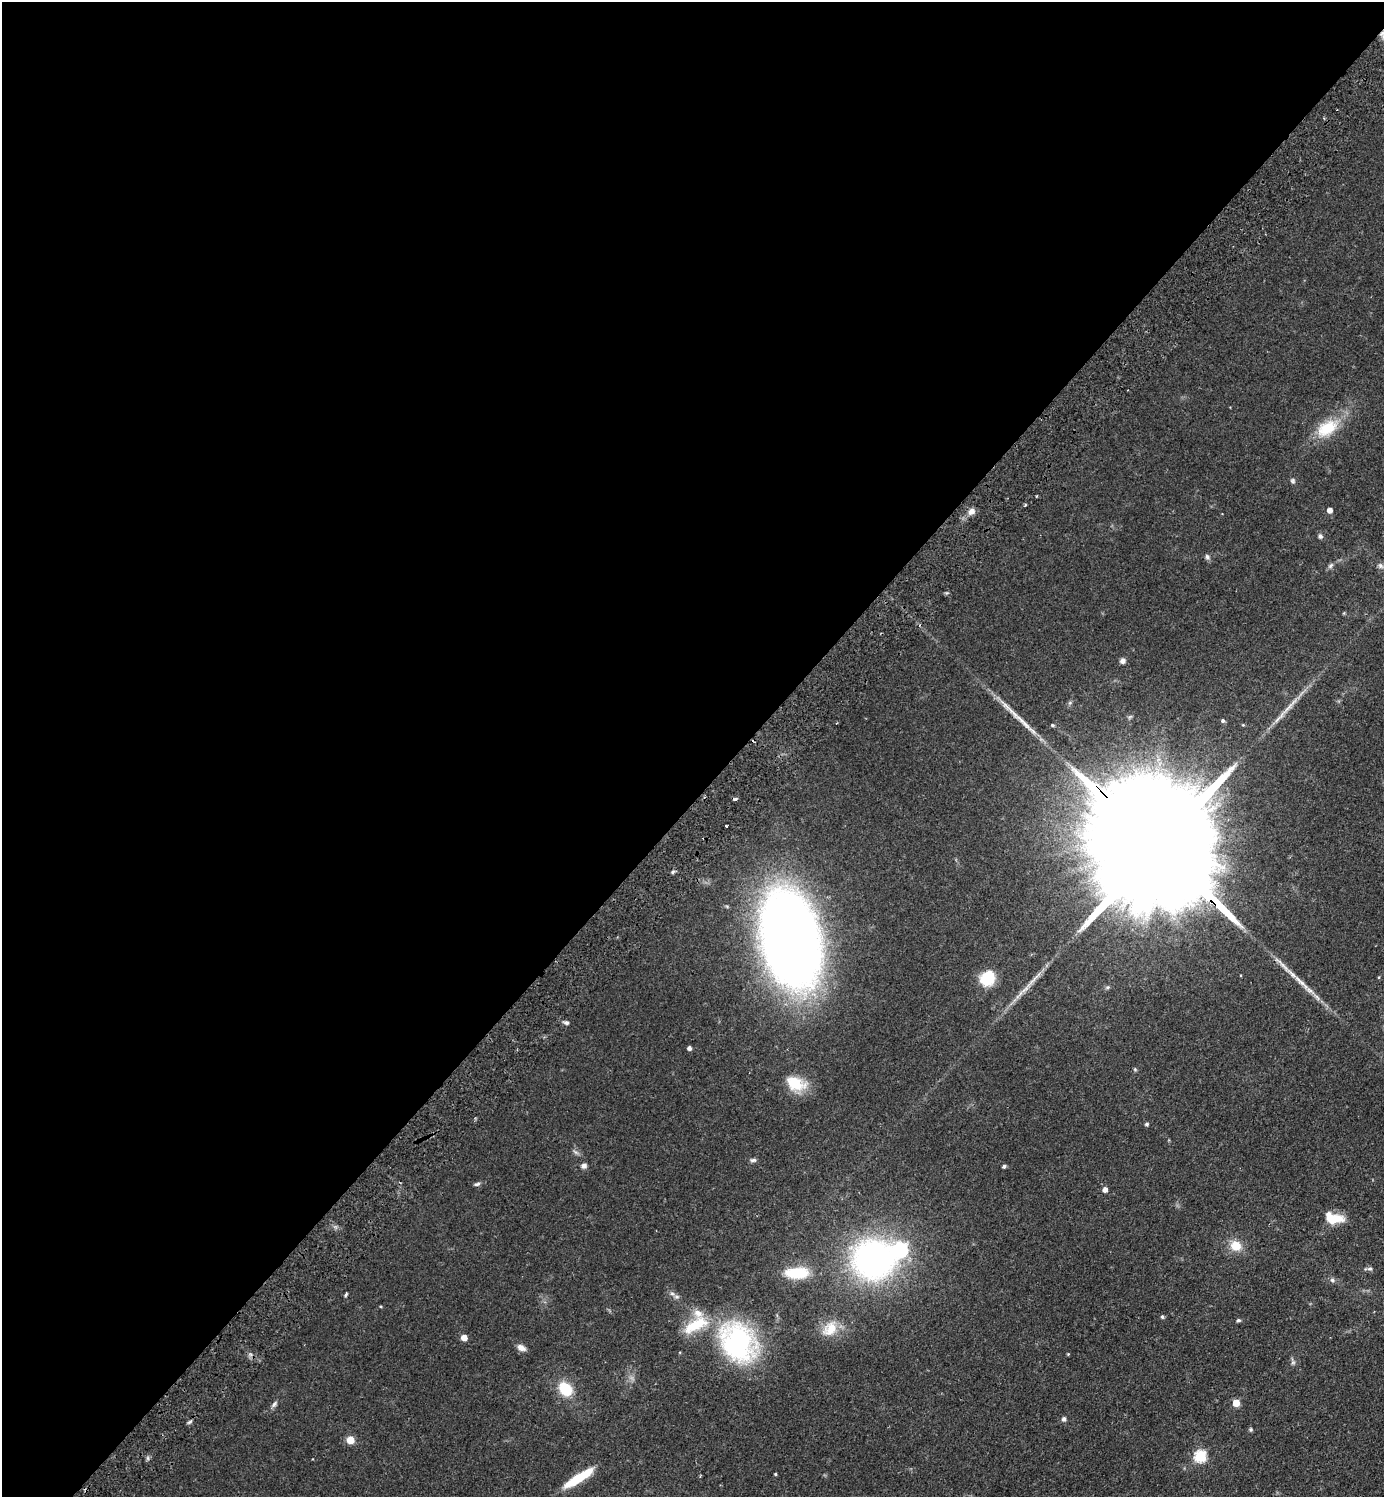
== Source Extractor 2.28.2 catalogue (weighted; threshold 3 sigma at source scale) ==
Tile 5 of 4 x 4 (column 1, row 2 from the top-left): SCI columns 203-1584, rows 3033-4527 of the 6071 x 6065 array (HDU 1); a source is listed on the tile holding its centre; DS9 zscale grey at full resolution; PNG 1386 x 1499 px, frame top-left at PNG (2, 2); no overlay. Shown black and unused: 53% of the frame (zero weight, under 2 of 3 exposures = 4% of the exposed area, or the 3 px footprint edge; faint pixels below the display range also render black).
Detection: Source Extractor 2.28.2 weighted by HDU 2 'WHT'; one run over the whole footprint, this tile lists its part. Background 0.0557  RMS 0.0053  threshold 0.0239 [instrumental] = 3 sigma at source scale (4.5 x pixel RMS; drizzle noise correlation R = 1.50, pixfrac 1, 0.05/0.05 arcsec/px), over >= 5 px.
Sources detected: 67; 1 too faint to see at this stretch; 1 inside a brighter object's white glare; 1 cosmic-ray / hot-pixel residue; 3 long thin detections or spike segments (spike, bleed or trail) — not listed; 4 inside a brighter listed object's ellipse — not listed separately; the other 57 listed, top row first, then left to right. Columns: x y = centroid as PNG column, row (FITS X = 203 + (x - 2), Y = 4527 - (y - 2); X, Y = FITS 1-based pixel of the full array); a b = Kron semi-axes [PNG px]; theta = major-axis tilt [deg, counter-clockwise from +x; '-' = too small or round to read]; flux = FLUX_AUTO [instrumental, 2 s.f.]
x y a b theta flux
1327 428 34 19 32 19
1293 481 7 6 - 1.1
1025 505 4 3 - 0.55
1330 510 4 4 - 3.8
971 511 9 7 46 2.9
1320 536 7 6 - 1.3
1207 557 8 6 -69 1.4
1330 565 9 5 39 1.4
1380 566 8 6 -36 1.5
1123 661 6 6 - 2.1
1223 721 4 4 - 1.6
1243 725 4 4 - 0.55
726 826 3 3 - 1.5
1154 845 90 25 -45 46000
673 872 6 4 59 0.85
790 940 63 36 -80 800
987 978 17 15 52 15
1107 987 6 5 - 0.91
566 1023 7 5 -7 1.2
689 1048 4 4 - 2
1135 1069 5 5 - 0.67
796 1083 26 16 -20 14
1147 1124 4 4 - 1.1
576 1152 9 5 -33 1.3
753 1160 10 5 1 1.3
584 1166 7 6 - 1.9
1004 1166 4 3 - 1.2
477 1184 9 4 11 1.2
1105 1190 5 4 - 3
1334 1218 21 11 -11 12
1236 1246 13 11 -36 9.1
873 1260 35 33 4 170
1370 1269 7 6 - 1.2
797 1273 26 12 1 17
1332 1280 8 6 -17 1.4
346 1295 6 3 48 0.77
677 1297 8 6 -1 1.3
381 1306 4 3 - 0.48
1162 1316 5 4 - 0.88
1238 1320 5 5 - 0.9
696 1325 36 14 28 20
830 1329 23 16 45 9.9
464 1337 5 5 - 5.7
738 1342 38 30 -55 100
521 1348 11 7 -27 3.1
1068 1354 4 3 - 0.47
1293 1362 11 5 -74 1.3
565 1389 14 11 -52 18
1236 1403 5 5 - 11
274 1404 10 5 46 1.6
1064 1419 5 4 - 2
189 1422 8 3 34 0.89
1251 1429 6 5 - 0.8
350 1440 5 5 - 14
1200 1456 6 6 - 53
775 1474 4 3 - 0.57
579 1478 34 8 33 19
Overlapping masked pixels (flux is a lower limit): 1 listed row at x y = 1154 845